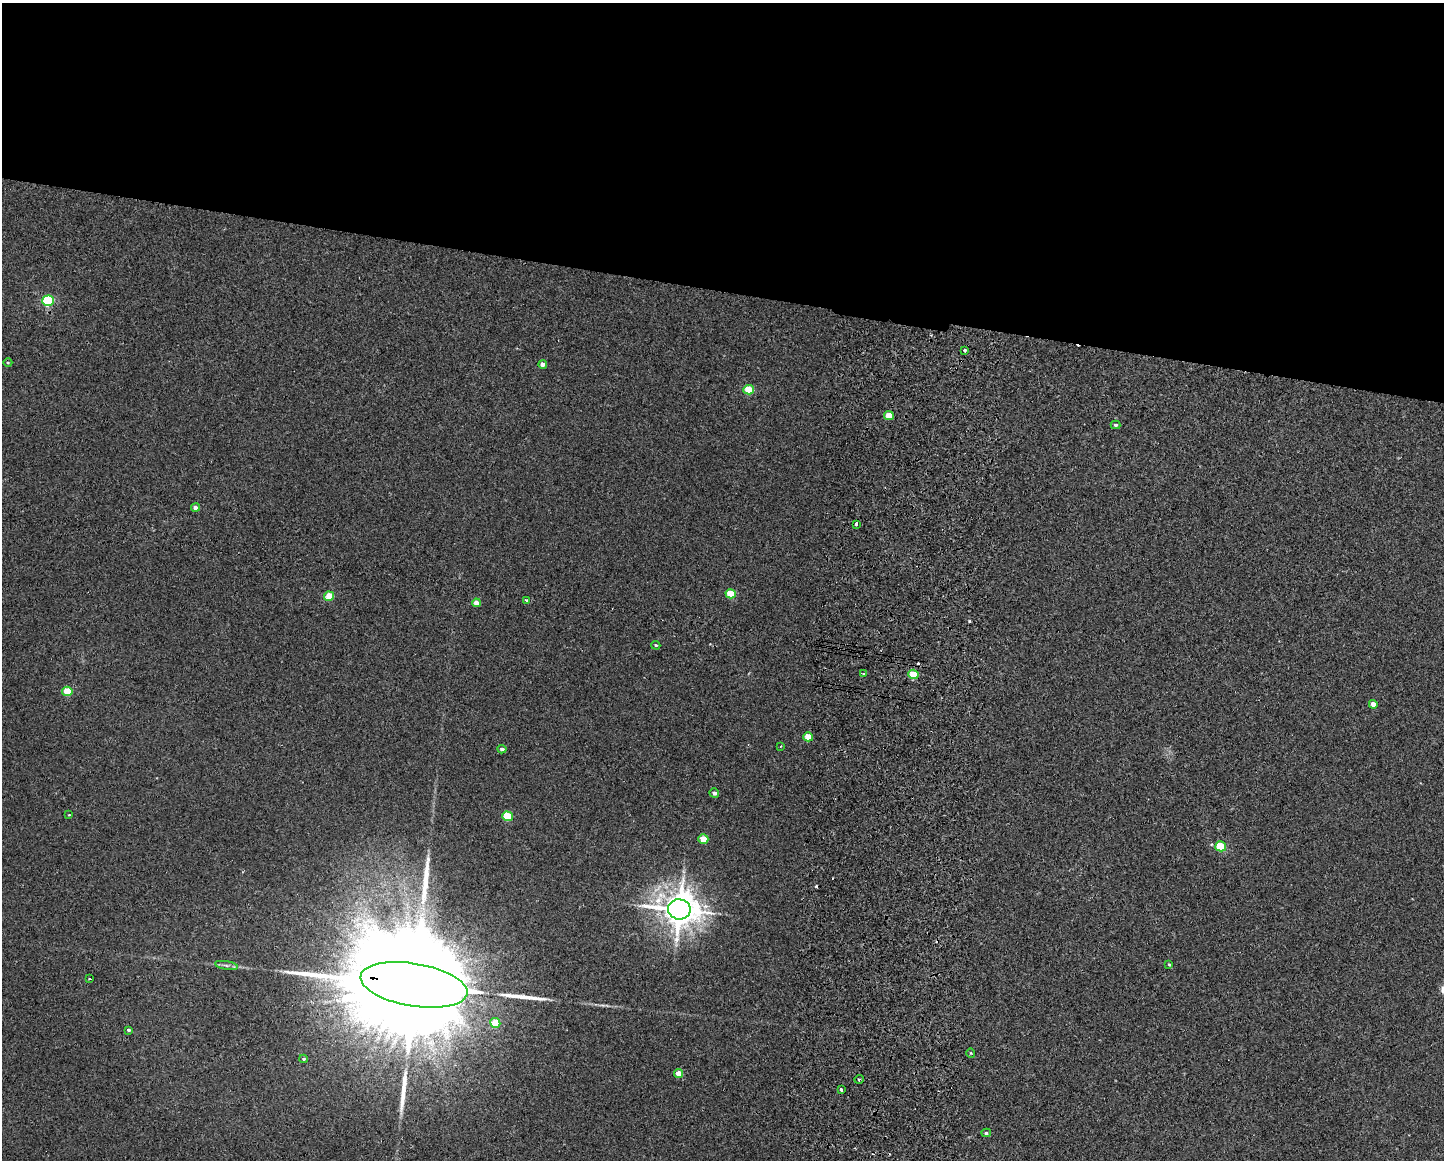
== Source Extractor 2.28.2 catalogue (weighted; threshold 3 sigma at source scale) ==
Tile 2 of 3 x 4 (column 2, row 1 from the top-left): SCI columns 1609-3050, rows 3489-4646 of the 4771 x 4656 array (HDU 1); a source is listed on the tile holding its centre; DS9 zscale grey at full resolution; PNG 1446 x 1162 px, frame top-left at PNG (2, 3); each listed source drawn as its Kron ellipse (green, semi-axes under 4 px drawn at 4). Shown black and unused: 25% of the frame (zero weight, under 2 of 3 exposures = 3% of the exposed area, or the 3 px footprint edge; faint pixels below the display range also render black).
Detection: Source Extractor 2.28.2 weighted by HDU 2 'WHT'; one run over the whole footprint, this tile lists its part. Background 0.0271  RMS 0.0067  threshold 0.03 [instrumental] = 3 sigma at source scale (4.5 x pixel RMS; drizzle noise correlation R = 1.50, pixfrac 1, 0.05/0.05 arcsec/px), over >= 5 px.
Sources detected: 47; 1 inside a brighter object's white glare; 4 cosmic-ray / hot-pixel residue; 3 long thin detections or spike segments (spike, bleed or trail) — neither listed nor drawn; the other 39 listed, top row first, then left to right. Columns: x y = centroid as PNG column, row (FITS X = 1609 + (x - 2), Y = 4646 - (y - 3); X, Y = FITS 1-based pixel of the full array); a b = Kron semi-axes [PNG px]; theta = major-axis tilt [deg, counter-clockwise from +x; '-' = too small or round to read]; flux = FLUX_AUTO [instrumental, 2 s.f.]
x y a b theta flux
48 301 6 5 - 66
965 350 3 3 - 2.8
8 363 4 3 - 0.55
543 364 4 4 - 3.3
749 390 5 4 - 21
889 416 5 4 - 13
1116 425 5 4 - 1
196 508 4 3 - 2.7
856 524 3 3 - 2.8
731 594 5 4 - 21
329 596 5 4 - 15
527 600 3 3 - 2.1
476 603 4 4 - 4.9
656 645 4 3 - 0.78
863 674 3 2 - 0.8
913 674 5 4 - 20
67 691 5 4 - 20
1373 704 4 4 - 4.6
808 737 5 4 - 14
781 746 4 3 - 0.53
502 749 4 4 - 1.9
714 793 5 4 - 2.3
69 815 4 2 - 0.47
507 816 5 4 - 28
703 839 5 4 - 13
1221 846 5 5 - 27
679 909 11 10 - 1500
1169 964 4 3 - 0.75
226 965 11 4 -9 2
89 979 3 2 - 0.76
414 985 54 21 -9 51000
495 1023 5 5 - 23
129 1030 3 3 - 1.5
971 1053 4 4 - 0.67
304 1059 4 3 - 0.95
678 1074 4 4 - 6.8
859 1079 5 3 - 0.75
841 1090 4 3 - 22
986 1133 5 4 - 1.2
Overlapping masked pixels (flux is a lower limit): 1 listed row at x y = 414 985